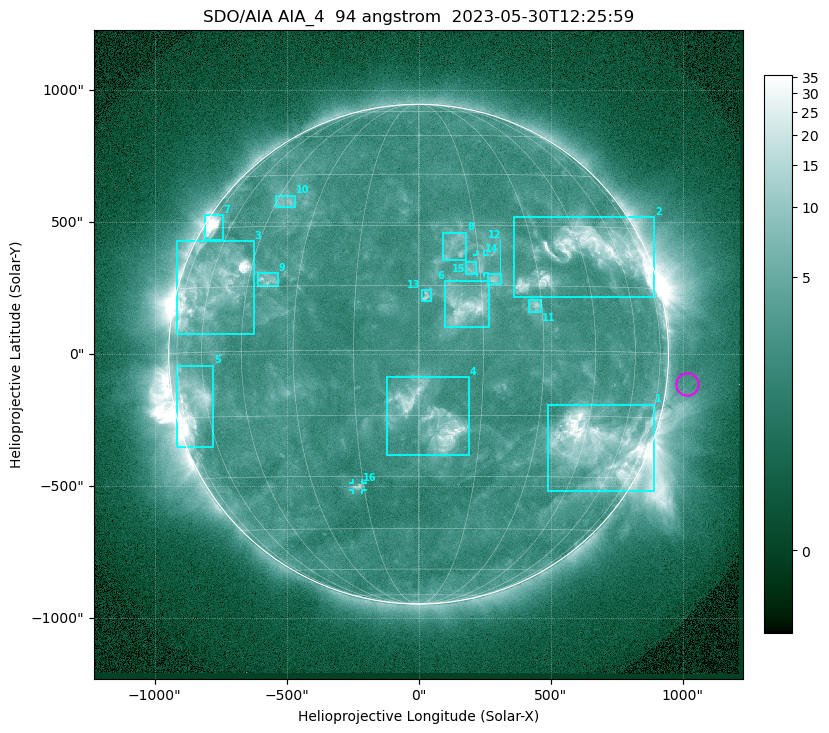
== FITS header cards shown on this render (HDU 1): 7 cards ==
TELESCOP= 'SDO/AIA '           / For AIA: SDO/AIA
INSTRUME= 'AIA_4   '           / For AIA: AIA_ATA1, AIA_ATA2, AIA_ATA3 or AIA_AT
WAVELNTH=                   94 / [angstrom] Wavelength
WAVEUNIT= 'angstrom'           / Wavelength unit: angstrom
DATE-OBS= '2023-05-30T12:25:59.122' / [ISO] Date when observation started; ISO 8
CTYPE1  = 'HPLN-TAN'           / CTYPE1: HPLN
CTYPE2  = 'HPLT-TAN'           / CTYPE2: HPLT

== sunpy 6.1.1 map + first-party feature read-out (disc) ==
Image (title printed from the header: SDO/AIA AIA_4  94 angstrom  2023-05-30T12:25:59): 1024 x 1024 px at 2.4 arcsec/px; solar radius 947 arcsec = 394 px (full disc in frame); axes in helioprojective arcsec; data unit not stated in the header (colour bar unlabelled)
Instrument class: DISC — disc imager (sunpy class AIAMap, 94 A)
Bright regions (active regions / flare kernels): reference = the median radial profile (limb darkening/brightening removed); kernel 9 px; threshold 5 sigma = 3.8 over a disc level ~2.53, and >= 1.15x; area >= 12 px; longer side >= 9 px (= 22 arcsec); searched inside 0.97 R_sun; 16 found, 16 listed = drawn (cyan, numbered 1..; 2 of them under ~33 arcsec drawn as corner ticks so the feature stays visible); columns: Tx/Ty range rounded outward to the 5 arcsec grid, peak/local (2 s.f.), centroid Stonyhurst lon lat
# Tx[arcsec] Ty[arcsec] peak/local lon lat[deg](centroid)
1 490..890 -520..-190 16 +50 -22
2 360..895 215..520 10 +47 +23
3 -915..-625 75..430 30 -59 +15
4 -120..190 -385..-85 8.7 +3 -16
5 -920..-775 -350..-40 12 -66 -11
6 100..270 100..275 7.4 +11 +10
7 -810..-740 435..525 15 -70 +30
8 90..180 355..460 3.1 +9 +25
9 -610..-530 255..310 4 -39 +17
10 -540..-465 555..600 3.4 -42 +37
11 415..465 160..210 4.6 +28 +10
12 265..315 265..305 4.5 +19 +17
13 10..45 200..245 4.1 +2 +13
14 220..250 305..380 3.6 +15 +20
15 180..220 305..350 3.3 +13 +19
16 -250..-210 -515..-490 3.8 -17 -33
Off-limb structures (1.02-1.3 R_sun): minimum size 162 px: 2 found; the strongest spans PA ~225..305 deg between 1.02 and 1.3 R_sun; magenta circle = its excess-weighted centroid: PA ~265 deg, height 1.08 R_sun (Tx ~1015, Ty ~-115 arcsec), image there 1.5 x the reference